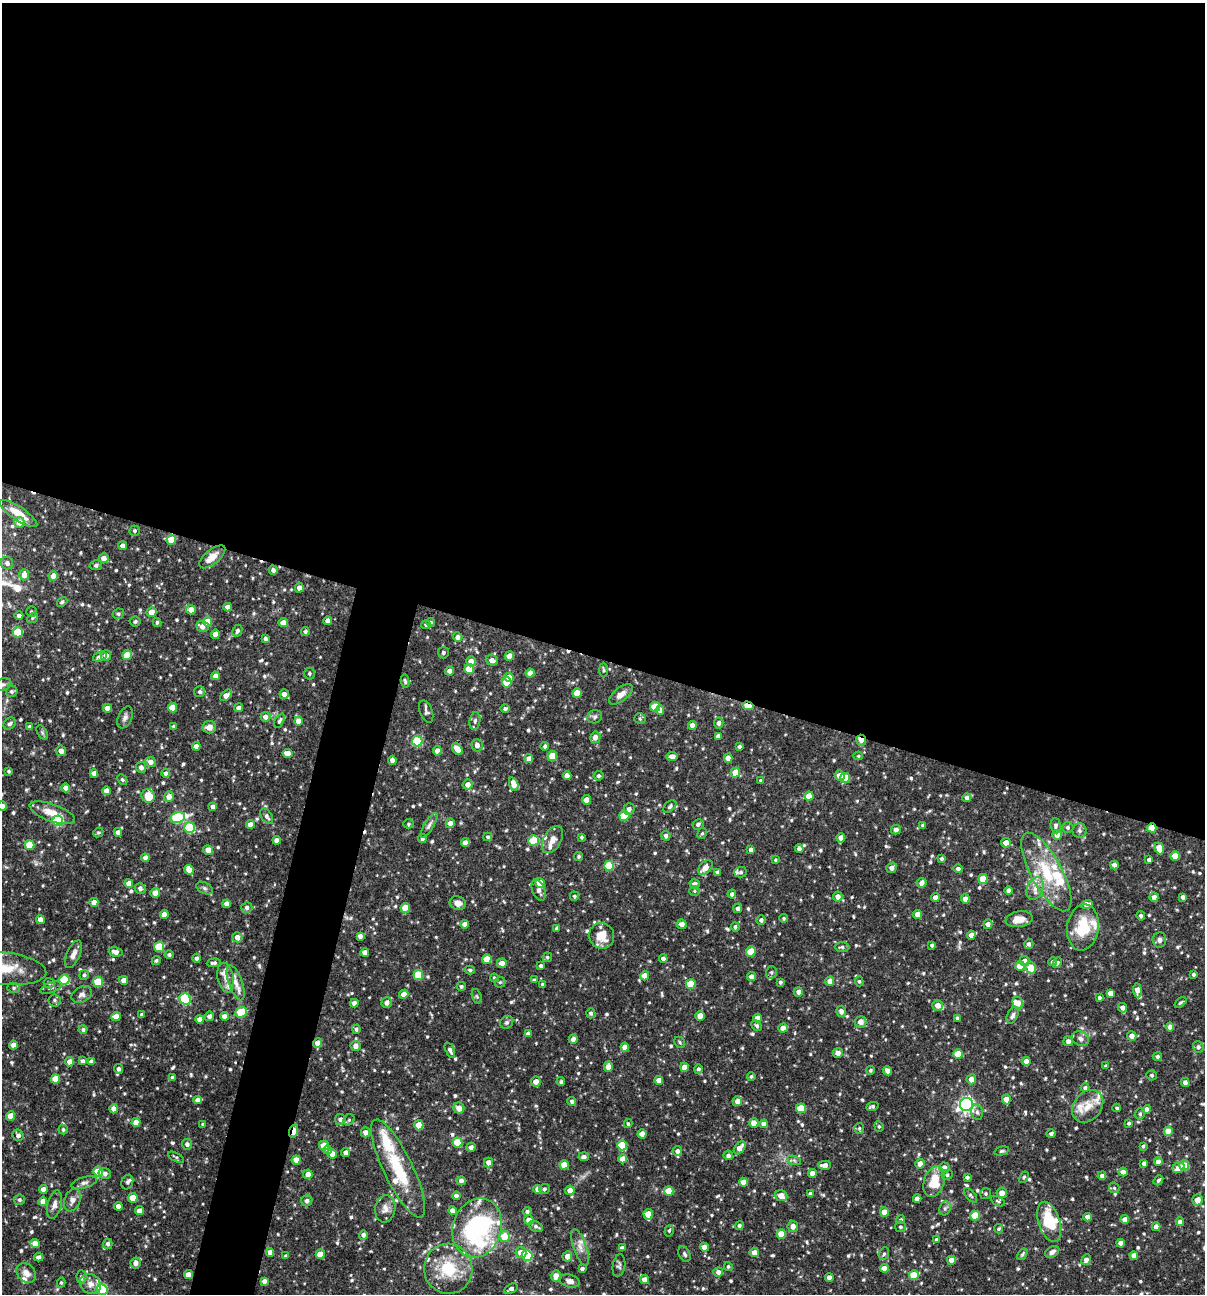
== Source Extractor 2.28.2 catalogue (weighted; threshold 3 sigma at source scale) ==
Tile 3 of 4 x 4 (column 3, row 1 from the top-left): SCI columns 2657-3859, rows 3876-5167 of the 5187 x 5169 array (HDU 1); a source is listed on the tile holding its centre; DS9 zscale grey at full resolution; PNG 1207 x 1296 px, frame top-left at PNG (2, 3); each listed source drawn as its Kron ellipse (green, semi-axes under 4 px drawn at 4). Shown black and unused: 54% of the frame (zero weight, under 3 of 4 exposures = <1% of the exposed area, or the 3 px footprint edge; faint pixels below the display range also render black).
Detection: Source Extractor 2.28.2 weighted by HDU 2 'WHT'; one run over the whole footprint, this tile lists its part. Background 0.0982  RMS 0.004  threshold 0.018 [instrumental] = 3 sigma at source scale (4.5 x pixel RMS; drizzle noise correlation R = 1.50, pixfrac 1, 0.05/0.05 arcsec/px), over >= 5 px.
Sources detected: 760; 4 cosmic-ray / hot-pixel residue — neither listed nor drawn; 26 inside a brighter listed object's ellipse — not listed separately; of the other 730, all 500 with FLUX_AUTO >= 0.605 (the completeness limit of this list) listed and drawn (230 fainter detections not listed), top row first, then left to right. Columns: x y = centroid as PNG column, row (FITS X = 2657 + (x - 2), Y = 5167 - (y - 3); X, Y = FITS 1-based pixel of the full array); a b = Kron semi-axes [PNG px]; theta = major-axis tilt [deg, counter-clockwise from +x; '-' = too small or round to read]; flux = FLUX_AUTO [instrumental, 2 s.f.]
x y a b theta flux
18 513 22 7 -33 6.9
19 522 5 5 - 3
135 531 5 5 - 0.83
171 540 5 5 - 8.7
123 546 4 4 - 2.3
212 557 16 7 39 4.7
104 558 5 5 - 2.8
7 563 6 6 - 1.5
96 565 6 5 - 0.81
273 570 4 4 - 1.3
24 575 6 5 - 3
53 576 5 4 - 3.3
299 588 4 4 - 2.2
62 602 6 4 39 0.75
228 607 4 4 - 2.3
191 610 5 4 - 3.5
31 612 5 5 - 0.63
151 612 5 5 - 4.2
118 614 5 5 - 0.71
19 616 4 4 - 1.5
32 618 6 4 38 0.65
135 621 5 5 - 0.97
328 621 4 4 - 2.6
157 622 4 3 - 0.76
207 622 5 4 - 6.3
283 622 4 4 - 3.2
431 622 4 4 - 0.62
426 624 4 4 - 0.72
203 626 6 5 - 2.8
237 631 6 4 63 1.2
305 631 4 4 - 0.95
18 632 5 5 - 13
215 634 4 4 - 3.5
458 637 5 4 - 2
265 639 4 3 - 1.1
443 653 6 5 - 0.88
106 655 5 5 - 2.3
127 655 5 4 - 7.3
509 656 5 4 - 3.7
100 657 7 4 19 1.3
492 660 6 5 - 2.2
471 661 5 4 - 2.8
469 669 5 4 - 11
603 670 7 3 -89 0.61
449 671 4 4 - 1.6
309 673 6 5 - 0.83
530 673 4 4 - 3.6
215 676 4 4 - 2.9
509 677 5 4 - 3.8
405 681 6 4 -79 0.75
507 682 5 5 - 8.9
3 685 9 6 23 1.1
12 691 6 5 - 0.97
200 692 5 5 - 1
577 693 5 4 - 6.5
284 694 5 4 - 2.4
621 694 14 6 39 2.5
226 695 7 4 41 3
748 706 5 4 - 6.4
172 707 5 4 - 6.1
655 707 5 5 - 8.9
107 708 4 4 - 2.6
239 708 4 4 - 1.3
505 709 5 4 - 0.8
660 710 5 4 - 3.2
426 712 12 6 -70 1.1
125 717 11 7 67 1.5
265 717 5 5 - 2.1
595 717 7 6 - 0.89
640 719 5 5 - 0.65
279 721 8 4 62 0.87
298 721 4 4 - 3.4
475 721 9 5 81 1.2
719 723 5 4 - 1.5
9 724 7 5 43 0.94
692 725 4 4 - 2.4
30 727 4 4 - 1.6
174 727 3 3 - 0.85
209 727 7 6 - 2.6
42 732 8 4 -59 0.7
718 736 4 4 - 1.4
595 737 6 5 - 2.5
861 740 5 5 - 3.4
417 741 5 5 - 24
477 745 6 5 - 2.3
196 746 4 4 - 2.4
545 746 4 4 - 0.94
739 746 3 3 - 0.83
457 749 7 4 -54 4.3
61 751 5 5 - 2.6
437 751 4 4 - 2.6
287 753 5 4 - 3.2
552 756 5 4 - 8.5
858 756 5 4 - 0.61
672 757 5 4 - 2.2
728 758 5 4 - 3.2
529 759 4 4 - 2.8
392 760 4 4 - 2.4
151 762 5 5 - 2.5
141 767 5 5 - 1.8
9 771 4 4 - 0.68
735 772 5 4 - 6.1
94 773 4 4 - 2.6
166 773 4 4 - 1.4
567 776 4 4 - 3
598 776 5 5 - 0.85
840 776 5 5 - 3.6
845 778 5 4 - 9.9
122 780 6 4 -47 0.67
761 781 4 4 - 0.63
468 784 5 5 - 2.2
514 784 7 4 -73 3.4
66 788 4 4 - 2.8
106 791 4 4 - 2.4
148 796 7 6 - 6.2
809 796 4 4 - 5.1
169 797 5 5 - 2.5
967 798 4 4 - 1.4
586 800 4 4 - 4.1
2 806 4 4 - 1.5
670 806 7 5 41 1
213 807 4 4 - 2.1
629 809 6 5 - 1.5
52 813 24 8 -20 6.3
267 816 8 5 -55 1.4
624 816 5 5 - 15
178 817 7 5 13 28
58 821 5 5 - 30
450 823 4 4 - 2.9
250 824 4 4 - 2.8
408 824 5 4 - 0.61
698 824 6 5 - 0.98
429 825 14 5 59 1.4
923 825 4 4 - 0.79
1056 826 8 5 -86 1.3
1068 827 6 5 - 0.88
189 828 5 5 - 27
1152 828 5 4 - 11
896 830 5 4 - 1.5
1079 830 7 7 - 1.2
98 832 5 4 - 0.63
118 832 4 4 - 2
702 833 6 4 61 0.66
1057 835 5 5 - 2.9
666 836 5 4 - 1.4
488 837 4 3 - 0.69
582 837 3 3 - 0.65
841 838 4 4 - 2.8
422 839 4 4 - 0.92
552 839 15 8 60 3.2
277 840 4 4 - 2.4
533 840 5 5 - 11
465 843 4 4 - 2.5
1006 843 5 4 - 2.8
30 845 5 5 - 11
1159 848 6 4 -67 5.9
799 849 4 3 - 1.4
208 850 5 4 - 3.8
751 850 4 4 - 1.2
579 856 4 4 - 0.67
1175 856 5 4 - 5.9
145 858 4 4 - 2.5
942 859 4 4 - 0.85
775 860 4 4 - 0.61
1149 860 4 4 - 1.2
1114 865 4 4 - 2
609 866 5 5 - 16
705 868 9 5 44 3.5
892 868 6 4 39 1.7
958 869 4 4 - 1
189 870 5 4 - 4.8
717 872 4 3 - 1.1
741 872 6 5 - 0.94
1046 872 44 15 -61 21
983 879 5 4 - 8.8
129 883 4 4 - 2.9
540 883 5 4 - 6.9
922 883 5 4 - 2.5
695 884 5 5 - 1.6
140 888 5 5 - 1.4
204 888 8 5 -27 1
1035 888 12 8 67 3.2
539 890 11 6 -70 2
694 891 5 5 - 0.63
1009 891 4 3 - 1.5
155 893 5 4 - 3
732 894 4 4 - 1.2
574 896 4 4 - 0.75
838 897 5 5 - 2.6
935 897 4 4 - 2.3
1154 897 5 4 - 2.5
1183 897 4 4 - 1.3
965 899 4 4 - 2.3
94 902 4 4 - 2.8
458 903 8 6 -19 2.4
227 904 4 4 - 2.7
1086 904 6 4 18 2.9
247 907 5 5 - 1.4
405 908 5 4 - 7.3
738 908 5 4 - 1.5
164 914 4 4 - 2.7
918 915 4 4 - 3.7
1141 916 5 4 - 0.96
784 918 4 4 - 0.69
1019 919 13 8 9 4.2
40 920 4 4 - 2.7
761 920 5 4 - 1.2
465 924 4 4 - 2.4
682 924 5 5 - 2.5
988 924 5 4 - 1.9
735 927 5 3 - 0.87
1083 927 23 16 82 15
557 928 4 3 - 0.97
971 935 4 4 - 2
360 936 4 4 - 1.6
602 936 13 12 - 7.2
237 937 5 5 - 2.6
1159 940 7 7 - 1.4
1029 944 5 4 - 1.2
932 945 4 3 - 0.79
159 947 5 5 - 15
842 947 7 4 0 0.92
116 952 7 5 -17 2.1
365 952 4 4 - 2.5
751 952 5 4 - 6.6
73 954 15 6 66 2.1
169 955 4 4 - 0.84
547 957 5 4 - 0.65
197 958 4 4 - 1.3
487 959 4 4 - 7.4
663 959 4 4 - 1.7
156 961 4 4 - 0.68
1024 961 5 5 - 2.1
1052 962 4 4 - 0.74
214 963 7 4 5 1.1
502 963 5 4 - 2.8
1057 963 5 4 - 0.72
541 966 4 3 - 1
1020 966 5 4 - 5.9
4 968 42 16 -6 17
1030 968 6 5 - 6.4
470 970 5 4 - 0.65
771 972 6 5 - 0.8
1193 974 4 3 - 0.67
84 975 5 4 - 0.85
418 975 5 5 - 11
645 976 4 4 - 4.1
751 977 4 4 - 2.5
225 978 15 8 -79 3.1
494 978 4 4 - 0.64
64 980 5 5 - 17
124 980 4 4 - 2.5
534 980 3 3 - 0.75
830 981 4 4 - 3.2
859 981 5 4 - 0.62
98 982 5 5 - 15
500 982 5 5 - 0.62
780 982 4 3 - 0.77
49 983 5 5 - 0.65
236 983 18 7 -70 3.4
543 984 3 3 - 0.8
691 984 5 5 - 11
461 986 4 4 - 0.82
14 988 6 5 - 0.83
51 988 11 5 20 1.3
1137 990 7 4 -83 3.4
798 992 5 4 - 1.8
1111 993 4 4 - 2.9
404 994 5 4 - 2.8
82 995 11 7 30 1.7
477 996 7 4 -70 0.63
1099 998 4 3 - 0.9
185 999 6 5 - 32
54 1000 6 6 - 0.96
387 1002 5 5 - 2
1180 1002 7 3 40 0.63
354 1003 4 4 - 1.7
1018 1003 6 5 - 3.1
938 1005 5 5 - 2.9
1122 1008 5 4 - 1.8
841 1011 6 5 - 1.7
241 1012 6 5 - 16
591 1013 5 4 - 0.91
142 1014 4 3 - 0.88
1013 1015 9 5 63 1.3
209 1016 5 4 - 1.5
224 1016 4 4 - 2.3
700 1016 4 4 - 4.5
116 1017 5 4 - 4.9
758 1018 4 4 - 2.7
957 1018 4 3 - 0.99
200 1019 4 4 - 2.5
507 1022 7 6 - 0.88
860 1022 6 5 - 3.1
757 1026 6 4 -46 0.92
1170 1027 4 4 - 2.7
783 1028 4 4 - 2.6
356 1029 4 4 - 1
83 1030 4 4 - 0.84
528 1034 4 4 - 1.7
1132 1036 5 5 - 2.5
573 1039 4 4 - 1.8
1080 1039 9 7 -24 1.7
1068 1041 5 5 - 1.5
680 1042 6 5 - 0.65
318 1043 5 4 - 3.2
13 1045 4 4 - 2.5
356 1046 5 5 - 2.4
625 1047 4 4 - 3.7
1198 1047 6 5 - 1.2
450 1050 8 4 -66 1.2
838 1053 5 5 - 2.3
958 1054 5 4 - 8.2
1158 1056 4 4 - 0.94
83 1061 4 3 - 1.1
1026 1061 4 4 - 2.7
69 1062 4 4 - 2.5
92 1062 4 4 - 2.6
1106 1066 4 3 - 0.68
608 1067 5 4 - 2.9
684 1067 4 4 - 3.5
118 1069 5 4 - 1.3
698 1069 5 4 - 0.88
871 1070 4 4 - 0.68
888 1071 4 4 - 2.6
1152 1075 5 5 - 0.8
751 1076 4 4 - 0.66
173 1077 4 4 - 1
55 1079 4 4 - 7.8
971 1079 5 5 - 2.9
659 1080 4 4 - 3
536 1082 5 5 - 2.6
561 1082 4 4 - 0.78
1185 1082 4 4 - 1.6
1085 1088 4 4 - 0.87
1006 1099 5 4 - 3.9
198 1100 4 4 - 2.4
572 1101 4 4 - 1.2
737 1101 5 4 - 2.8
966 1104 7 6 - 120
872 1106 6 3 21 0.84
1088 1106 18 13 49 6.1
459 1108 5 5 - 3.1
801 1108 5 5 - 12
1117 1108 4 3 - 0.62
114 1109 4 4 - 2.6
1147 1109 4 4 - 1.8
977 1112 8 5 -80 1
1140 1114 6 4 75 0.76
10 1116 4 4 - 4.5
340 1119 5 5 - 1.6
349 1120 6 5 - 0.76
136 1122 4 4 - 4.3
754 1123 4 4 - 4
1129 1123 4 3 - 0.73
203 1124 4 3 - 0.84
628 1124 4 3 - 0.72
764 1124 4 4 - 2.7
419 1125 5 4 - 7
879 1126 5 4 - 0.61
859 1128 5 5 - 0.7
63 1130 5 4 - 0.82
294 1131 7 3 74 9.8
1168 1131 4 4 - 5.1
365 1132 5 4 - 2.5
642 1134 4 4 - 3.5
1051 1134 4 4 - 1
18 1135 6 5 - 1.5
457 1143 5 5 - 12
187 1144 5 5 - 1.4
622 1145 5 5 - 8.5
324 1146 5 4 - 6.5
1143 1146 4 4 - 0.72
471 1147 4 4 - 1.6
740 1148 7 4 51 3.7
327 1150 4 4 - 1.7
677 1151 5 4 - 1.5
1002 1151 7 4 15 0.66
346 1153 4 4 - 1.9
332 1154 5 4 - 3.1
728 1155 5 5 - 1.3
176 1157 9 3 -28 0.68
584 1157 5 4 - 1.2
623 1159 4 4 - 3.6
296 1160 4 4 - 5.1
794 1160 7 4 -19 0.8
1158 1162 4 4 - 2.5
488 1163 5 4 - 2.7
1144 1163 4 4 - 1.2
920 1164 5 4 - 2.6
564 1165 5 4 - 6.4
825 1165 6 4 -1 2.4
1184 1165 5 5 - 8.5
944 1168 5 5 - 2.7
1179 1168 6 5 - 3
398 1169 54 14 -64 21
98 1172 5 5 - 9.4
1123 1172 4 4 - 2.5
812 1173 4 4 - 3.3
105 1174 6 5 - 1.3
308 1174 5 4 - 2.6
947 1175 5 5 - 0.93
1102 1176 4 4 - 1.3
967 1177 4 3 - 0.89
1024 1177 6 4 60 0.6
1158 1180 5 4 - 0.83
461 1181 4 4 - 1.4
934 1181 16 10 72 9.7
127 1182 7 5 69 1.2
743 1182 4 4 - 2.8
84 1183 13 5 14 1.5
1114 1188 6 4 -45 0.67
43 1189 4 4 - 2.6
538 1189 4 4 - 2.8
544 1189 5 5 - 0.65
570 1190 5 5 - 3.2
669 1191 5 4 - 8.4
1002 1193 5 5 - 3.3
810 1194 4 4 - 0.92
986 1194 5 5 - 0.66
970 1195 9 4 -49 0.78
456 1196 4 4 - 1.6
781 1196 6 5 - 4.1
133 1198 5 4 - 6.9
917 1199 4 4 - 2.3
19 1200 5 5 - 0.88
72 1200 11 7 70 2.3
1198 1200 5 5 - 3.2
43 1201 4 4 - 3.2
307 1201 5 5 - 1.5
998 1201 8 4 -28 0.62
54 1205 14 7 75 2.2
118 1206 4 4 - 2.4
945 1208 7 5 68 0.97
385 1209 14 10 82 2.9
139 1211 4 4 - 2.9
452 1211 4 4 - 2.4
527 1211 4 4 - 1.1
884 1212 4 4 - 4.2
648 1214 5 4 - 6.5
975 1216 5 4 - 11
1087 1217 4 4 - 2.5
901 1219 4 4 - 0.65
1125 1219 4 4 - 2.6
529 1220 5 4 - 3.1
1049 1222 21 10 -72 14
1180 1222 4 4 - 2.3
739 1225 4 4 - 0.94
536 1226 7 5 -27 1.1
793 1226 5 5 - 2.8
900 1227 5 5 - 0.88
1156 1227 4 4 - 2.3
477 1228 30 24 72 64
999 1229 4 4 - 0.68
669 1231 6 4 73 0.63
781 1234 5 4 - 7.9
363 1235 5 4 - 1.3
504 1236 5 5 - 7
936 1239 4 4 - 0.65
35 1243 5 4 - 3
1121 1243 4 4 - 2.7
108 1244 5 4 - 1.2
580 1247 19 6 -71 2.9
704 1247 4 4 - 2.5
622 1248 4 4 - 1.6
754 1252 5 4 - 2.9
1052 1252 7 5 30 1.5
270 1253 4 4 - 2.6
521 1253 5 5 - 3.1
320 1254 5 4 - 5.1
685 1254 8 5 -63 1.1
884 1254 6 5 - 0.72
1022 1254 6 4 55 0.76
286 1256 4 4 - 0.62
527 1256 5 5 - 33
567 1256 5 5 - 2.8
1134 1256 4 4 - 2.7
39 1257 4 4 - 1.4
951 1260 4 4 - 2.8
1086 1260 5 4 - 2.3
136 1263 5 5 - 2.2
619 1266 11 6 80 1.1
728 1266 4 4 - 0.7
884 1268 4 4 - 2.9
448 1269 25 24 - 17
582 1269 4 4 - 1.2
718 1272 5 5 - 2
26 1273 11 8 -46 2.8
188 1275 4 4 - 4.2
914 1275 5 5 - 9.2
556 1276 6 4 76 3
81 1277 6 5 - 0.88
829 1278 4 4 - 2.4
644 1279 4 4 - 2.3
264 1281 4 4 - 1.7
570 1281 10 6 -16 1.9
61 1283 5 4 - 0.61
90 1284 11 9 -37 3
102 1289 5 5 - 32
511 1289 7 4 30 1.4
Overlapping masked pixels (flux is a lower limit): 6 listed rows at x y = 748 706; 861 740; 1152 828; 318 1043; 294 1131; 188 1275
Isophote crosses this tile's border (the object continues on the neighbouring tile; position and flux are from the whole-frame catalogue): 4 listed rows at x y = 7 563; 3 685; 2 806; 4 968